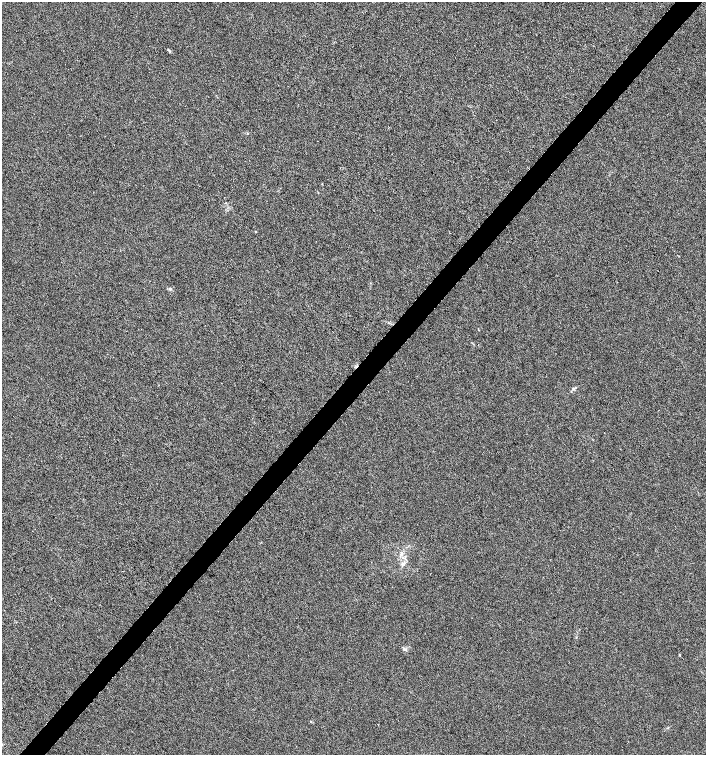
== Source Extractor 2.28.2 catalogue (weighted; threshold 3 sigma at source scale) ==
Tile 10 of 4 x 4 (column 2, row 3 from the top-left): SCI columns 1639-3046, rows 1506-3010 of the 6027 x 6025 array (HDU 1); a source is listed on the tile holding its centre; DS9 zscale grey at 2 x 2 block average (1 PNG px = mean of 2 x 2 image px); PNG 708 x 757 px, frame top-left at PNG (2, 2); no overlay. Shown black and unused: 4% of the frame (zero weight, under 3 of 6 exposures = <1% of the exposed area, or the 3 px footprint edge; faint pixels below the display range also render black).
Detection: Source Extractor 2.28.2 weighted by HDU 2 'WHT'; one run over the whole footprint, this tile lists its part. Background 8.72e-04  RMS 0.0025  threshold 0.0103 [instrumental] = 3 sigma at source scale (4.09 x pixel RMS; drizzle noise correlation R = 1.36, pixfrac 0.8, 0.0396/0.0396 arcsec/px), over >= 5 px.
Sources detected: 4; all 4 listed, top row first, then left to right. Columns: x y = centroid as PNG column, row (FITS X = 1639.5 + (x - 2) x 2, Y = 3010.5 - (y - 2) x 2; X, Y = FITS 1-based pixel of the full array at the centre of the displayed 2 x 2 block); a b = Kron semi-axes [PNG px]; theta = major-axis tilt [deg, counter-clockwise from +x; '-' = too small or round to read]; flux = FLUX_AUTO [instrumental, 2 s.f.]
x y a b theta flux
169 50 5 2 - 0.59
170 289 4 3 - 0.58
401 554 4 3 - 0.93
680 655 3 2 - 0.3